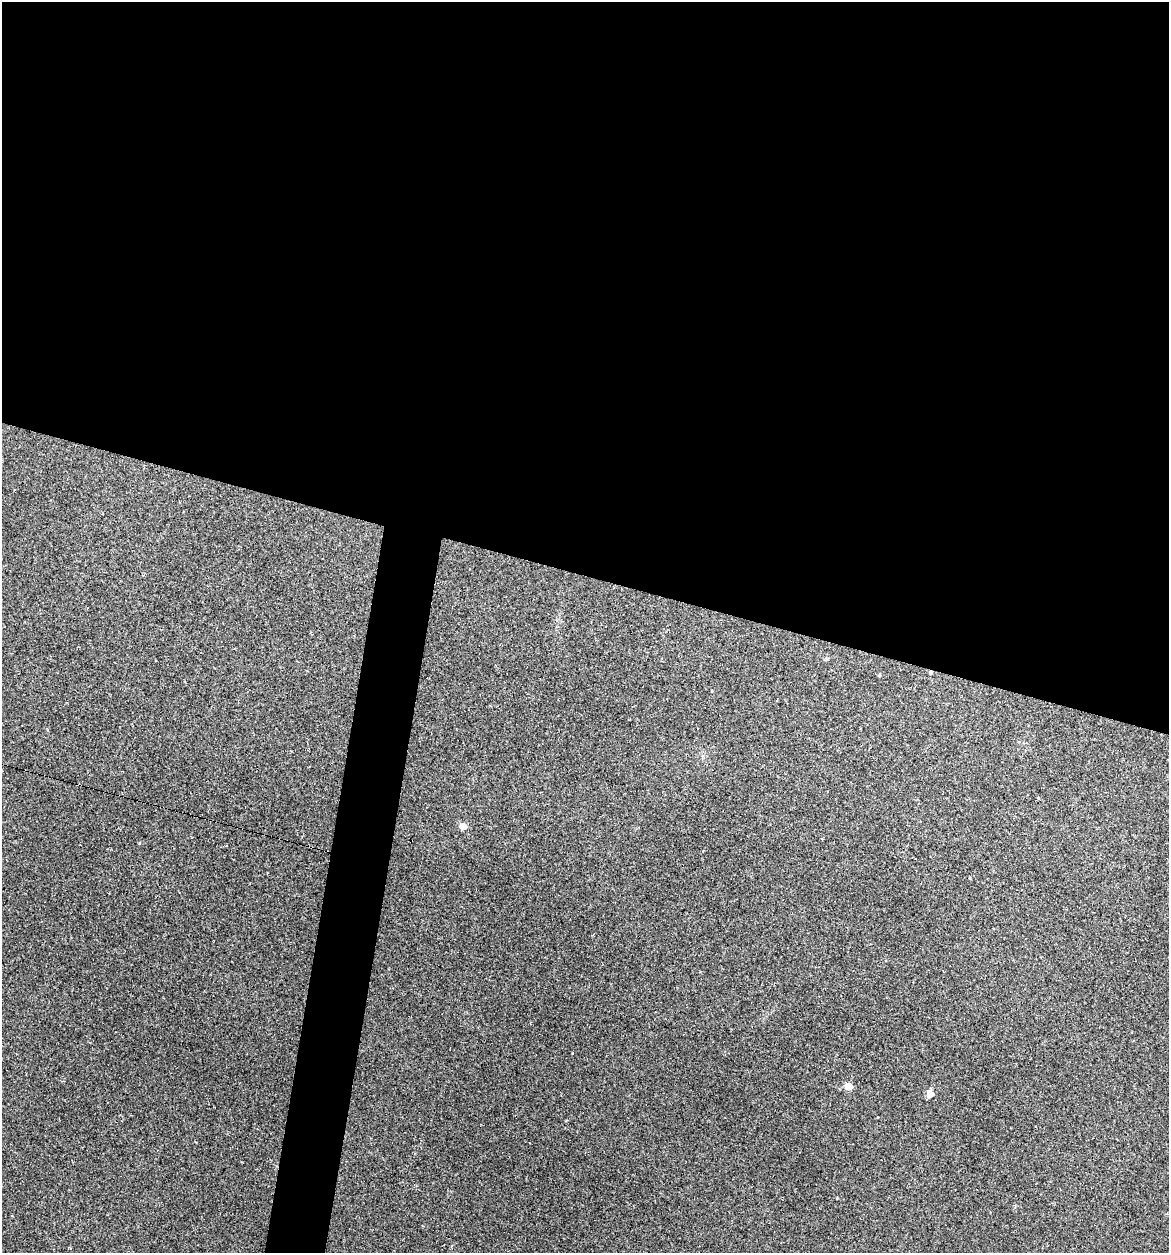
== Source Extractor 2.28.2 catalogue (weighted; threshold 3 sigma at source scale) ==
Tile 3 of 4 x 4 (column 3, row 1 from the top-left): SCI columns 2453-3619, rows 3753-5003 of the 5029 x 5032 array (HDU 1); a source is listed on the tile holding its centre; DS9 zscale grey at full resolution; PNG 1171 x 1255 px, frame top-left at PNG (2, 2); no overlay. Shown black and unused: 49% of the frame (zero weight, under 2 of 3 exposures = <1% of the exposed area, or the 3 px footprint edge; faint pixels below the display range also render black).
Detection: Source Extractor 2.28.2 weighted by HDU 2 'WHT'; one run over the whole footprint, this tile lists its part. Background 0.137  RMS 0.007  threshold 0.0314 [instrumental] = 3 sigma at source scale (4.5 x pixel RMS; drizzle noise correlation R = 1.50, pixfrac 1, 0.05/0.05 arcsec/px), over >= 5 px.
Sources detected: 7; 1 cosmic-ray / hot-pixel residue — not listed; the other 6 listed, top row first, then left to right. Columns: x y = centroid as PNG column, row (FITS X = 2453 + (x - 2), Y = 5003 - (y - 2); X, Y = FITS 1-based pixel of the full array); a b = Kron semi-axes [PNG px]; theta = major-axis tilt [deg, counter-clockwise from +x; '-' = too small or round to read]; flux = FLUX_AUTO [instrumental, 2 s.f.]
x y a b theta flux
931 672 5 4 - 0.93
463 826 5 4 - 12
139 843 3 3 - 0.6
970 878 3 3 - 1.8
848 1086 5 5 - 18
930 1093 5 5 - 9.9
Overlapping masked pixels (flux is a lower limit): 1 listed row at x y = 931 672